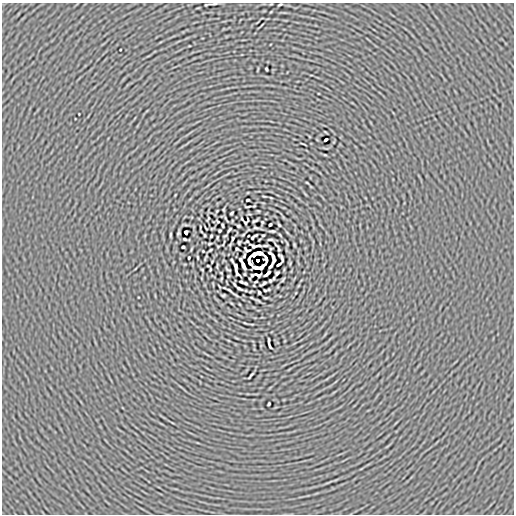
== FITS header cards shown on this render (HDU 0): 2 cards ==
NAXIS1  =                  512
NAXIS2  =                  512

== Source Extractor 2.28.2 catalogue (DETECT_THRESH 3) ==
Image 512 x 512 px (HDU 0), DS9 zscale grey, 1 PNG px = 1 image px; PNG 516 x 516 px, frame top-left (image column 1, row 512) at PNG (2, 3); no overlay
Background -5.74e-05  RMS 0.0051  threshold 0.0154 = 3 sigma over >= 5 px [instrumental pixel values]
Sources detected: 79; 3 with non-positive FLUX_AUTO (blend fragments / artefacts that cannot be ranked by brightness) are not listed; the other 76 listed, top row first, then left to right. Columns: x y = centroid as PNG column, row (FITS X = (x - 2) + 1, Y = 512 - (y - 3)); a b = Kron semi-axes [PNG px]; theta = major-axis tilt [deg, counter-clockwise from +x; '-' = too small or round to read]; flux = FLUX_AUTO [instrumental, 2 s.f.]
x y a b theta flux
213 4 9 2 5 0.72
280 4 4 2 - 0.36
266 69 3 2 - 0.37
326 140 4 2 - 0.58
271 198 3 2 - 0.19
248 200 3 2 - 0.4
248 207 4 2 - 0.34
224 209 4 2 - 0.3
231 213 3 2 - 0.4
208 218 4 2 - 0.26
242 219 3 2 - 0.25
255 221 5 2 - 0.45
218 222 3 2 - 0.21
245 223 3 3 - 0.24
223 225 4 2 - 0.37
270 225 3 2 - 0.53
279 225 4 2 - 0.34
238 226 3 2 - 0.37
256 228 6 2 -9 0.34
229 230 5 2 - 0.39
220 231 3 3 - 0.31
272 231 7 2 -7 0.48
186 232 4 3 - 0.48
170 234 4 2 - 0.35
205 235 3 2 - 0.28
211 236 3 2 - 0.32
254 237 7 2 35 0.43
233 238 4 2 - 0.42
185 239 3 2 - 0.38
270 239 5 2 - 0.41
239 242 3 3 - 0.36
209 244 4 2 - 0.3
230 245 4 2 - 0.28
256 246 10 3 2 0.64
183 247 3 3 - 0.5
278 248 8 2 -57 0.51
237 249 3 2 - 0.36
270 249 3 2 - 0.22
210 250 3 2 - 0.29
247 250 6 3 -24 0.059
203 251 2 2 - 0.2
259 253 7 3 -4 0.48
269 253 3 2 - 0.32
254 255 5 3 - 0.15
244 256 4 2 - 0.37
198 257 3 2 - 0.3
189 258 3 2 - 0.3
273 258 9 3 -77 0.49
281 258 9 3 -62 0.38
258 260 3 3 - 3.2
279 264 5 2 - 0.52
243 265 9 3 -65 1.3
208 266 3 2 - 0.22
236 266 5 3 - 0.55
270 266 6 2 54 0.61
255 268 6 3 -10 0.61
210 269 3 2 - 0.23
237 272 8 3 -65 0.13
277 273 4 3 - 0.47
267 274 7 2 43 0.85
252 275 3 2 - 0.24
258 275 6 3 -8 0.46
228 276 4 3 - 0.25
274 278 3 2 - 0.25
270 281 3 2 - 0.36
241 282 3 2 - 0.31
245 283 4 3 - 0.3
263 283 6 2 33 0.58
239 288 6 2 -30 0.64
229 290 5 2 - 0.46
265 290 4 2 - 0.25
259 292 3 2 - 0.46
223 295 3 2 - 0.3
270 346 7 2 -69 0.53
251 375 7 2 51 0.49
269 404 3 2 - 0.35
At the frame edge (FLAGS 8, measured only in part): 2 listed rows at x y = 213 4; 280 4
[3 non-positive-flux detections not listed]